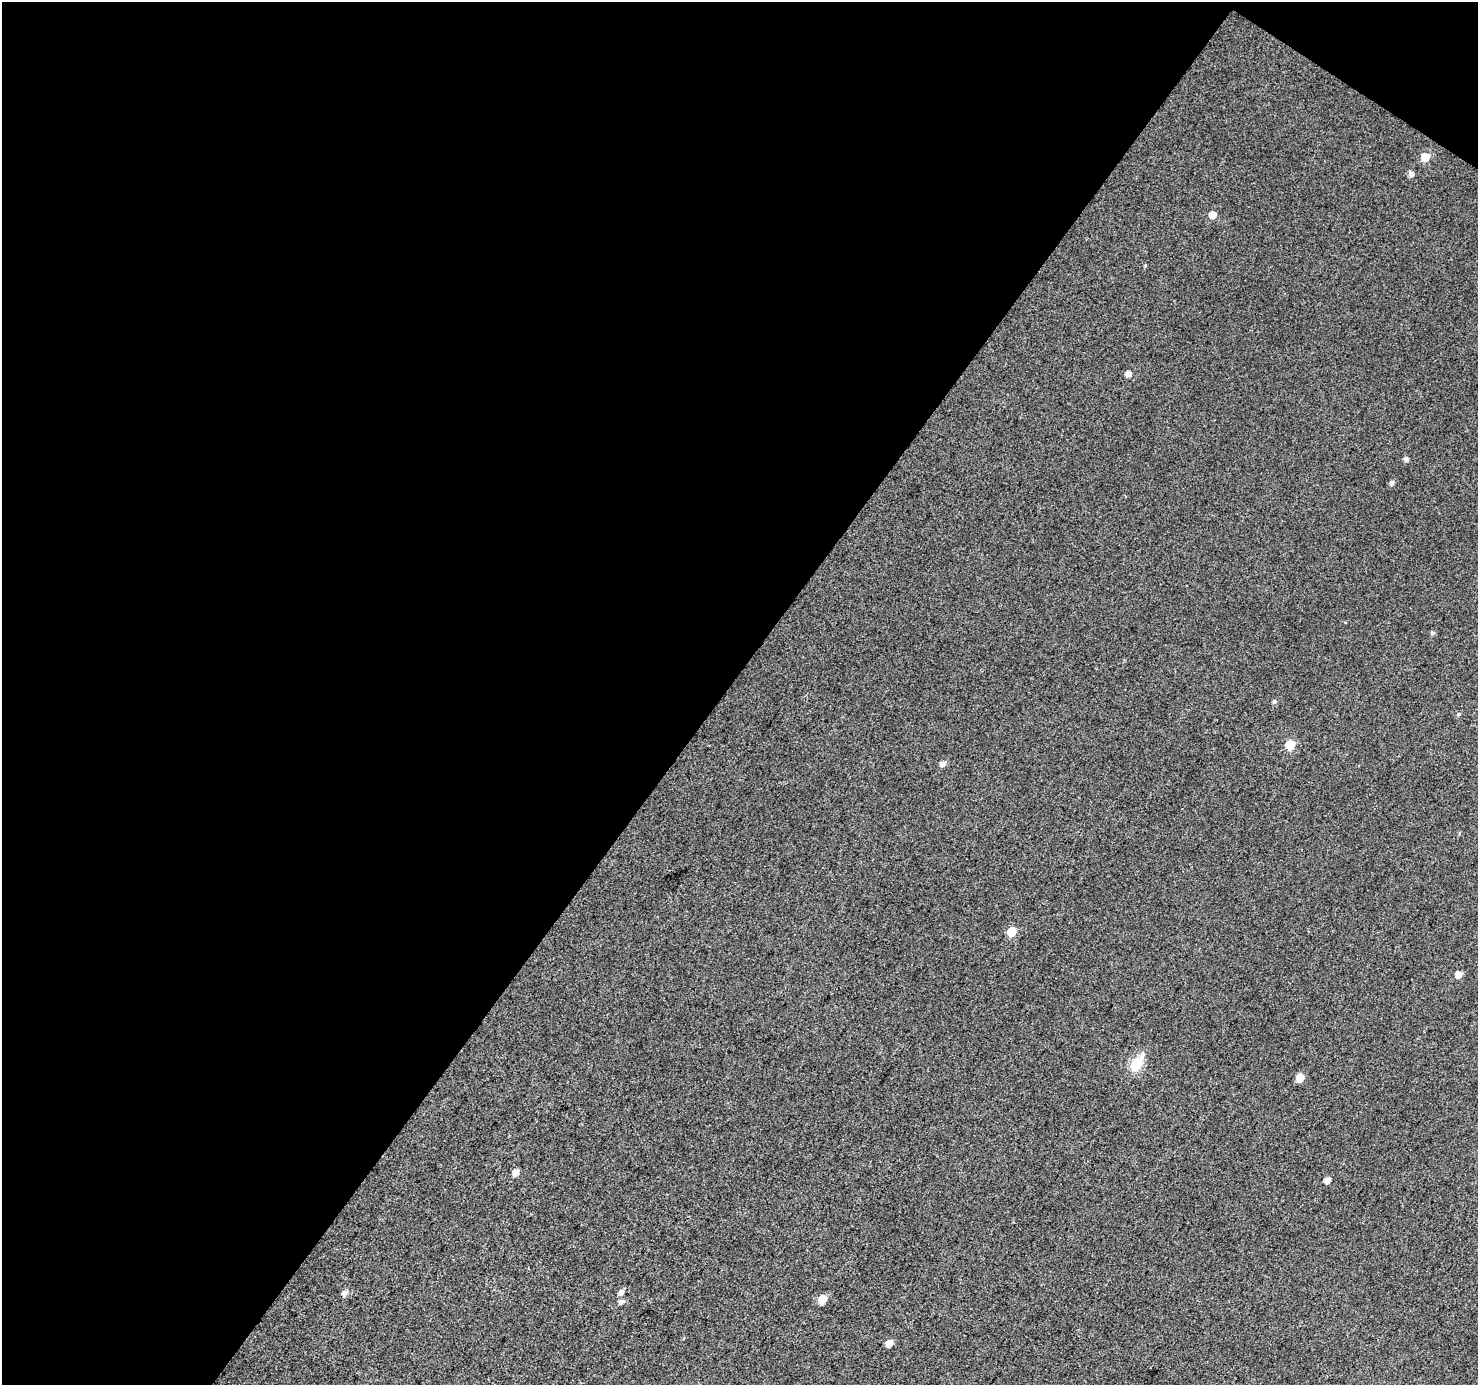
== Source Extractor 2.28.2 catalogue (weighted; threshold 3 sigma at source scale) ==
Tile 1 of 2 x 2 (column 1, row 1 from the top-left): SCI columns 3-1478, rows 1500-2882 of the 2955 x 2979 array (HDU 1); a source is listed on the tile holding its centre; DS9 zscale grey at full resolution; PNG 1480 x 1387 px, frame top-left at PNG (2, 2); no overlay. Shown black and unused: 50% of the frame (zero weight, under 3 of 4 exposures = <1% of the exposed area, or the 3 px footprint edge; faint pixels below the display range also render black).
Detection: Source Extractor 2.28.2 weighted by HDU 2 'WHT'; one run over the whole footprint, this tile lists its part. Background 0.0296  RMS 0.011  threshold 0.0515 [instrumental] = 3 sigma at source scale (4.5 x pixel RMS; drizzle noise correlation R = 1.50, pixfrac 1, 0.0396/0.0396 arcsec/px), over >= 5 px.
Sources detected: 24; all 24 listed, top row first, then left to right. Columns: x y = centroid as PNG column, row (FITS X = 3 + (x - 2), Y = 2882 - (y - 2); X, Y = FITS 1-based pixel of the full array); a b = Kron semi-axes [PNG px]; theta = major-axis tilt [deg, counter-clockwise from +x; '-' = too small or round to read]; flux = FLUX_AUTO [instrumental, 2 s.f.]
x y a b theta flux
1425 157 6 6 - 20
1411 174 5 5 - 4.7
1212 215 6 6 - 8.6
1145 265 3 3 - 1.5
1128 374 5 5 - 5.4
1406 459 5 5 - 3.6
1392 482 6 5 - 2.7
1432 633 5 5 - 2.3
1274 701 5 5 - 2.3
1459 714 5 4 - 1.7
1290 745 6 6 - 33
943 764 6 5 - 5.1
1011 931 6 6 - 26
1458 974 6 6 - 8.1
1142 1054 10 7 67 4.9
1136 1064 7 6 - 82
1300 1077 6 6 - 13
515 1173 6 5 - 7.4
1327 1180 6 5 - 6
621 1292 7 6 - 4
345 1293 7 5 53 5.3
822 1299 6 5 - 17
621 1302 7 5 33 3.6
889 1343 6 5 - 9.7